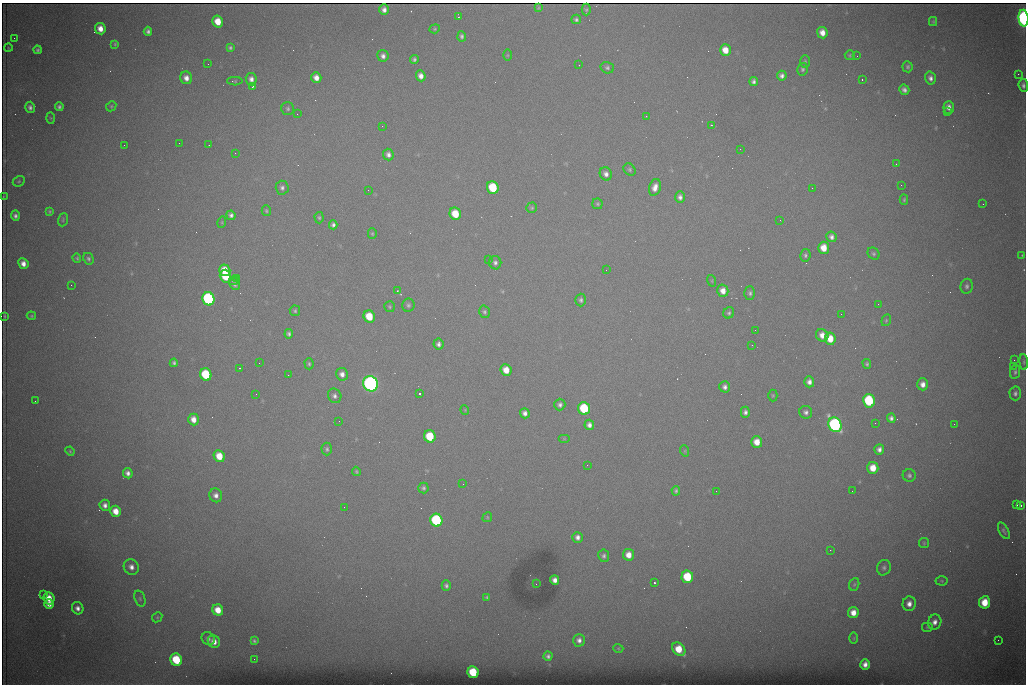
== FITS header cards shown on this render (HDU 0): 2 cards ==
NAXIS1  =                 1024 /fastest changing axis
NAXIS2  =                  682 /next to fastest changing axis

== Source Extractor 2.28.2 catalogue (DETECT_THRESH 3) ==
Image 1024 x 682 px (HDU 0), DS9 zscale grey, 1 PNG px = 1 image px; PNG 1028 x 686 px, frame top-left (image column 1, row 682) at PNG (2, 3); each listed source drawn as its Kron ellipse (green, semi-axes under 4 px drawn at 4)
Background 4420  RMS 43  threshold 130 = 3 sigma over >= 5 px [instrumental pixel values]
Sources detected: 232; all 232 listed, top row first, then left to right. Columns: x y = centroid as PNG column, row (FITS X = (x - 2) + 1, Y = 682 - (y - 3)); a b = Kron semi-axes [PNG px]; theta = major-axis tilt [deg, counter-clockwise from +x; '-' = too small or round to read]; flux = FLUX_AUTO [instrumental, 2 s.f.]
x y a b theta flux
538 8 4 2 - 3.1e+03
384 10 5 5 - 1.4e+04
586 10 6 4 90 4.4e+03
458 17 2 2 - 2.0e+03
1024 18 8 5 -86 9.9e+05
576 19 5 5 - 6.1e+03
218 21 6 5 - 4.9e+04
933 22 4 4 - 3.3e+03
100 29 6 5 - 2.8e+04
435 29 5 4 - 3.7e+03
148 31 4 4 - 8.5e+03
822 33 6 5 - 2.6e+04
462 36 5 4 - 6.7e+03
14 38 2 2 - 1.4e+03
115 44 4 4 - 3.6e+03
8 48 4 2 - 2.2e+03
230 48 4 4 - 5.6e+03
37 50 4 3 - 5.6e+03
725 50 6 5 - 3.9e+04
507 55 6 4 90 2.9e+03
850 55 5 5 - 4.0e+03
383 56 6 5 - 1.2e+04
857 56 2 2 - 1.4e+03
414 59 4 4 - 6.2e+03
805 61 6 5 - 4.4e+03
208 64 2 2 - 2.7e+03
579 65 2 2 - 1.9e+03
908 67 5 5 - 6.3e+03
607 68 7 5 -16 6.6e+03
802 69 6 5 - 6.1e+03
1018 74 2 2 - 1.5e+04
421 76 5 5 - 1.8e+04
782 76 5 5 - 1.1e+04
186 78 6 6 - 2.0e+04
316 78 5 5 - 2.2e+04
930 78 6 5 - 1.3e+04
251 79 6 5 - 1.5e+04
862 79 3 2 - 4.8e+03
235 81 8 4 -1 3.9e+03
753 82 4 4 - 8.0e+03
1023 85 6 4 -84 9.6e+03
252 86 3 3 - 8.9e+04
904 90 5 5 - 1.1e+04
111 106 5 4 - 3.9e+03
30 107 5 5 - 9.9e+03
59 107 4 4 - 7.5e+03
949 107 6 5 - 1.6e+04
288 109 6 6 - 6.8e+03
947 112 2 2 - 3.6e+03
297 114 3 2 - 2.5e+03
646 116 2 2 - 2.3e+03
51 118 5 4 - 2.9e+03
711 125 3 2 - 5.8e+03
382 126 2 2 - 2.0e+03
179 143 2 2 - 3.8e+03
124 145 2 2 - 1.8e+03
209 145 2 2 - 1.3e+03
740 149 2 2 - 2.7e+03
235 153 2 2 - 1.7e+03
388 155 6 5 - 1.2e+04
896 164 3 3 - 2.2e+03
630 170 7 5 -49 5.4e+03
606 174 7 6 - 1.4e+04
19 181 6 5 - 4.6e+03
901 185 2 2 - 1.8e+03
493 187 6 5 - 1.7e+05
655 187 9 5 73 2.2e+04
282 188 7 6 - 9.3e+03
812 188 3 2 - 3.8e+03
368 190 2 2 - 8.5e+03
3 197 3 2 - 1.9e+03
680 197 6 4 -88 1.2e+04
904 200 5 4 - 4.0e+03
597 204 5 5 - 4.7e+03
983 204 2 2 - 1.4e+03
532 208 5 5 - 4.4e+03
49 211 4 3 - 4.1e+03
266 211 5 4 - 4.0e+03
455 214 6 5 - 7.8e+04
231 215 5 4 - 9.8e+03
15 216 5 4 - 9.4e+03
319 218 6 4 -87 4.6e+03
63 220 7 5 72 4.5e+03
780 220 3 2 - 2.3e+03
222 222 6 3 73 2.7e+03
333 225 4 4 - 8.4e+03
372 234 5 4 - 3.7e+03
831 237 5 5 - 1.1e+04
824 248 6 5 - 4.4e+04
874 254 6 5 - 5.9e+03
805 255 6 5 - 6.8e+03
1022 255 4 3 - 2.2e+03
77 258 5 4 - 3.8e+03
88 259 6 5 - 6.7e+03
488 260 3 2 - 2.4e+03
495 263 7 6 - 9.6e+03
23 264 5 5 - 2.0e+04
225 270 6 5 - 4.6e+04
606 270 2 2 - 1.2e+03
225 276 6 5 - 1.1e+05
237 279 3 2 - 3.1e+03
234 281 5 2 - 3.7e+03
712 281 6 3 -73 3.2e+03
234 284 6 5 - 8.4e+03
71 285 2 2 - 7.0e+03
967 286 7 6 - 8.3e+03
397 291 2 2 - 1.7e+03
723 291 6 5 - 2.5e+04
750 293 7 5 -89 7.4e+03
208 299 6 6 - 6.5e+05
581 300 6 5 - 7.1e+03
878 304 2 2 - 1.5e+03
408 305 6 6 - 6.7e+03
389 307 5 5 - 3.8e+03
295 311 5 5 - 5.1e+03
484 312 6 5 - 6.6e+03
729 313 6 5 - 6.2e+03
841 314 3 2 - 2.6e+03
4 316 4 2 - 3.2e+03
31 316 5 4 - 3.7e+03
369 316 6 5 - 7.3e+04
886 320 6 4 70 4.2e+03
755 330 2 2 - 1.4e+03
289 334 4 4 - 6.9e+03
822 335 7 5 -45 2.4e+04
830 339 6 5 - 4.8e+04
438 344 6 5 - 1.0e+04
752 345 3 2 - 4.5e+03
1014 360 2 2 - 2.6e+03
1024 362 8 4 -84 5.0e+03
174 363 4 3 - 6.2e+03
259 363 2 2 - 1.7e+03
309 364 6 4 -88 5.1e+03
867 364 5 4 - 5.0e+03
1013 366 2 2 - 1.9e+04
240 368 3 2 - 3.9e+03
506 370 6 5 - 3.8e+04
1015 372 7 5 81 6.8e+03
206 374 6 5 - 1.9e+05
342 374 6 6 - 1.7e+04
288 375 2 2 - 1.7e+03
809 382 5 5 - 1.4e+04
371 384 8 7 - 1.5e+06
923 384 6 5 - 1.9e+04
725 387 6 5 - 1.0e+04
1015 393 7 6 - 9.0e+03
256 394 2 2 - 1.9e+03
419 394 3 3 - 4.9e+03
773 395 6 4 90 3.6e+03
335 396 7 6 - 1.0e+04
35 401 2 2 - 1.7e+03
869 401 7 6 - 2.3e+05
560 405 6 5 - 9.3e+03
584 408 6 6 - 2.0e+05
465 410 5 3 - 2.3e+03
745 412 5 4 - 9.5e+03
806 412 6 6 - 9.6e+03
525 413 5 5 - 1.3e+04
891 418 4 4 - 9.6e+03
193 419 6 5 - 2.5e+04
339 421 2 2 - 1.3e+03
875 423 2 2 - 2.0e+03
954 424 2 2 - 9.5e+03
589 425 5 4 - 1.4e+04
835 425 7 6 - 9.0e+05
430 436 6 5 - 1.3e+05
564 439 6 3 0 2.7e+03
757 442 6 5 - 3.7e+04
327 449 6 5 - 6.2e+03
879 449 5 5 - 1.2e+04
70 451 5 4 - 3.1e+03
685 451 6 3 -72 2.8e+03
219 456 6 5 - 5.7e+04
587 465 3 2 - 3.8e+03
873 468 6 5 - 4.6e+04
356 471 5 4 - 3.9e+03
128 473 5 4 - 1.3e+04
909 475 6 6 - 7.3e+03
463 484 2 2 - 1.4e+03
423 488 5 5 - 6.9e+03
676 491 5 4 - 5.5e+03
716 491 2 2 - 1.9e+03
852 491 2 2 - 1.4e+03
216 495 7 6 - 1.6e+04
1017 504 3 2 - 4.7e+03
105 505 5 5 - 1.4e+04
1021 505 3 3 - 7.8e+03
344 507 2 2 - 3.9e+03
116 511 6 5 - 3.7e+04
487 517 5 4 - 3.2e+03
436 520 6 6 - 4.0e+05
1004 531 9 4 -61 7.4e+03
578 537 5 5 - 1.3e+04
924 543 5 5 - 3.7e+03
830 550 3 2 - 2.9e+03
628 555 6 5 - 3.0e+04
604 556 6 5 - 8.0e+03
131 567 8 7 - 1.8e+04
884 568 8 7 - 8.7e+03
687 577 6 6 - 1.3e+05
555 580 5 4 - 1.5e+04
942 581 6 4 -2 3.8e+03
654 583 3 3 - 9.9e+04
536 584 2 2 - 1.1e+03
854 584 6 5 - 5.0e+03
446 586 5 4 - 7.9e+03
43 594 2 2 - 1.0e+04
487 597 4 4 - 4.4e+03
49 598 6 5 - 3.9e+04
140 599 8 5 -72 6.4e+03
985 602 6 5 - 6.6e+04
49 604 5 4 - 2.1e+04
909 604 7 6 - 1.9e+04
78 608 6 5 - 1.4e+04
218 610 6 5 - 4.4e+04
853 613 5 5 - 3.0e+04
157 617 5 4 - 4.1e+03
935 622 7 6 - 1.8e+04
927 627 6 5 - 4.3e+03
854 638 6 4 89 3.6e+03
208 639 7 6 - 9.1e+03
579 640 6 6 - 1.3e+04
998 640 2 2 - 1.2e+03
254 641 4 3 - 5.0e+03
214 642 6 6 - 2.4e+04
618 648 5 3 - 2.6e+03
679 649 7 5 -50 6.4e+04
548 656 4 4 - 8.0e+03
254 659 2 2 - 5.6e+03
176 660 6 5 - 1.4e+05
865 664 5 4 - 1.7e+04
473 672 6 5 - 1.3e+05
At the frame edge (FLAGS 8, measured only in part): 3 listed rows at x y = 1024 18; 1023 85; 1024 362

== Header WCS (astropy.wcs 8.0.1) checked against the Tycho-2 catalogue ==
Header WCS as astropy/WCSLIB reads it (CRVAL/CRPIX/CD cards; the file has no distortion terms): RA---TAN/DEC--TAN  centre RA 07:06:07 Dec +31:10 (106.53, +31.16 deg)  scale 1.44 arcsec/px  FOV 24.5' x 16.3'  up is -93 deg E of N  parity flipped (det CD > 0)
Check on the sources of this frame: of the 60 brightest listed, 8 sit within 2.2 arcsec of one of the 16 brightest Tycho-2 stars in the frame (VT <= 12.35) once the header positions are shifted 0.10 arcsec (0.08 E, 0.06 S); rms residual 0.96 arcsec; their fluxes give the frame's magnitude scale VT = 25.03 - 2.5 log10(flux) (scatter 0.23 mag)
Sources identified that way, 8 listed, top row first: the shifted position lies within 2.2 arcsec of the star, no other Tycho-2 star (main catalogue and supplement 1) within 4.4 arcsec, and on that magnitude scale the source's flux lands within +1.5 / -3 mag of the star's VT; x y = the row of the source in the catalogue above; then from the Tycho-2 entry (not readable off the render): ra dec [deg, ICRS J2000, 3 dp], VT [Tycho-2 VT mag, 2 dp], TYC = Tycho-2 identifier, HIP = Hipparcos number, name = IAU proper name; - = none
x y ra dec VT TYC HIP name
493 187 106.458 +31.151 12.35 2438-728-1 - -
206 374 106.551 +31.041 11.84 2438-663-1 - -
371 384 106.552 +31.106 9.20 2438-180-1 - -
869 401 106.550 +31.305 11.61 2438-184-1 - -
584 408 106.559 +31.192 11.79 2438-1039-1 - -
835 425 106.562 +31.292 10.01 2438-106-1 - -
436 520 106.614 +31.135 11.36 2438-550-1 - -
473 672 106.684 +31.152 11.76 2438-931-1 - -